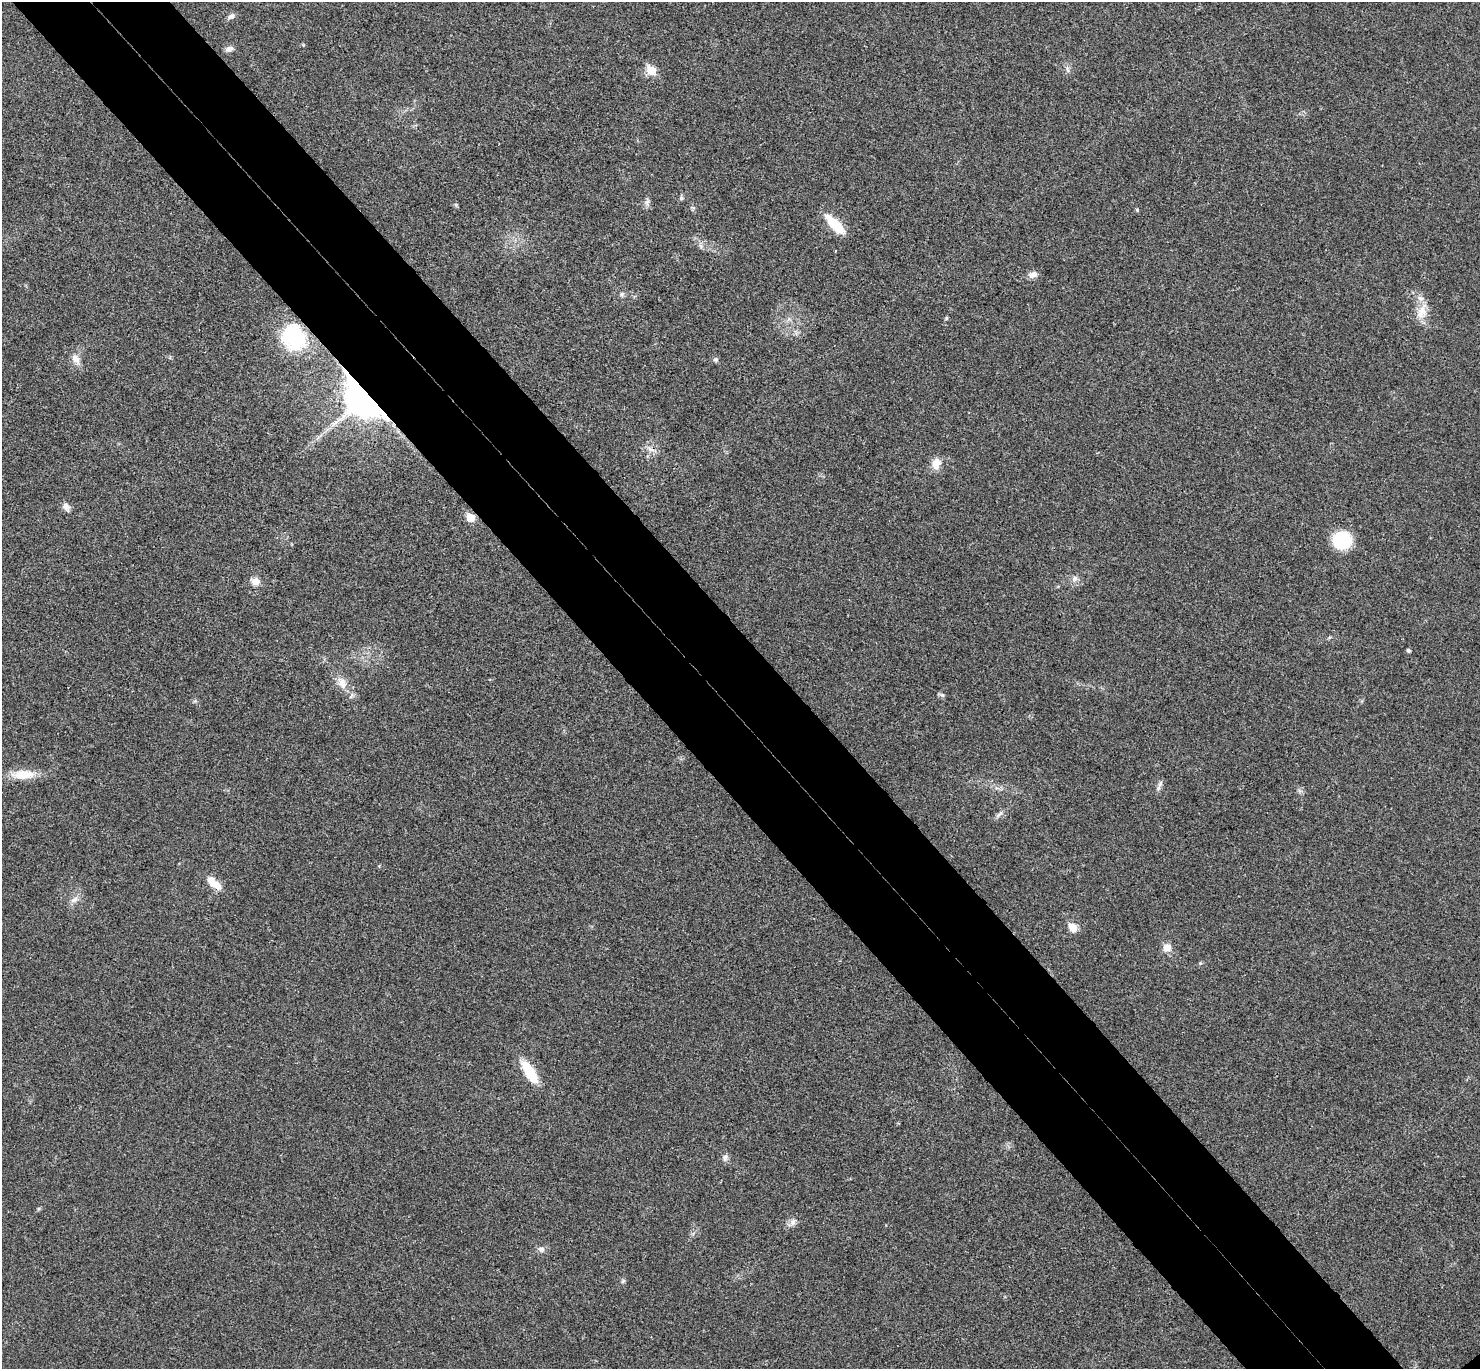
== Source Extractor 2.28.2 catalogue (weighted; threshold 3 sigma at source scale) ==
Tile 11 of 4 x 4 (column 3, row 3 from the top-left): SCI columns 3005-4482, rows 1564-2930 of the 6010 x 6001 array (HDU 1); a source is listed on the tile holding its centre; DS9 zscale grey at full resolution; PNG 1482 x 1371 px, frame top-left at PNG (2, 2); no overlay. Shown black and unused: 11% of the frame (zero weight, under 3 of 4 exposures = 6% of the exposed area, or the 3 px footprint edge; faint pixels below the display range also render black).
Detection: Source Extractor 2.28.2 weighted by HDU 2 'WHT'; one run over the whole footprint, this tile lists its part. Background 0.0268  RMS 0.0047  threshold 0.0213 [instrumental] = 3 sigma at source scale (4.5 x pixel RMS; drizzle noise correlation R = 1.50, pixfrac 1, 0.05/0.05 arcsec/px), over >= 5 px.
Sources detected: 39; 1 inside a brighter listed object's ellipse — not listed separately; the other 38 listed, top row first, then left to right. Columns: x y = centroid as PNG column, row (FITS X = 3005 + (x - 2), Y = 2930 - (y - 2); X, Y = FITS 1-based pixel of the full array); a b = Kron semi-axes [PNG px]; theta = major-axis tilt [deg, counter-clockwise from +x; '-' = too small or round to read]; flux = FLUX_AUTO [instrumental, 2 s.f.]
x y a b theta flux
231 16 10 6 25 1.4
229 49 11 6 15 1.8
651 70 6 6 - 13
1067 70 10 3 -69 0.91
681 198 6 5 - 0.78
1137 210 5 4 - 0.53
834 224 27 9 -46 13
1033 274 12 8 19 2.5
622 294 6 5 - 0.88
1421 312 18 12 60 6.2
946 318 5 5 - 0.55
293 337 33 28 -66 29
76 359 14 9 -58 3.4
716 359 7 5 15 0.95
366 397 16 11 -47 1100
335 423 10 5 36 2
650 449 10 5 -27 2
936 463 14 10 72 4.7
66 507 13 8 -64 2.2
470 518 5 5 - 12
1342 540 16 15 - 25
1074 579 8 7 - 1.8
255 581 10 8 -3 3.3
1408 650 4 4 - 0.87
342 683 16 10 -59 4.9
942 695 7 5 -42 0.95
24 774 25 11 4 9.6
1160 784 10 3 61 1
999 814 14 3 42 1.3
214 883 24 9 -41 5.6
74 900 11 6 28 2.1
1072 927 11 8 -46 4.7
1167 947 10 9 - 3.8
1200 963 5 3 - 0.5
530 1072 22 8 -58 18
725 1158 8 7 - 1.7
793 1222 9 6 63 1.8
541 1249 9 7 -7 1.7
Overlapping masked pixels (flux is a lower limit): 3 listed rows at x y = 293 337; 366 397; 470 518